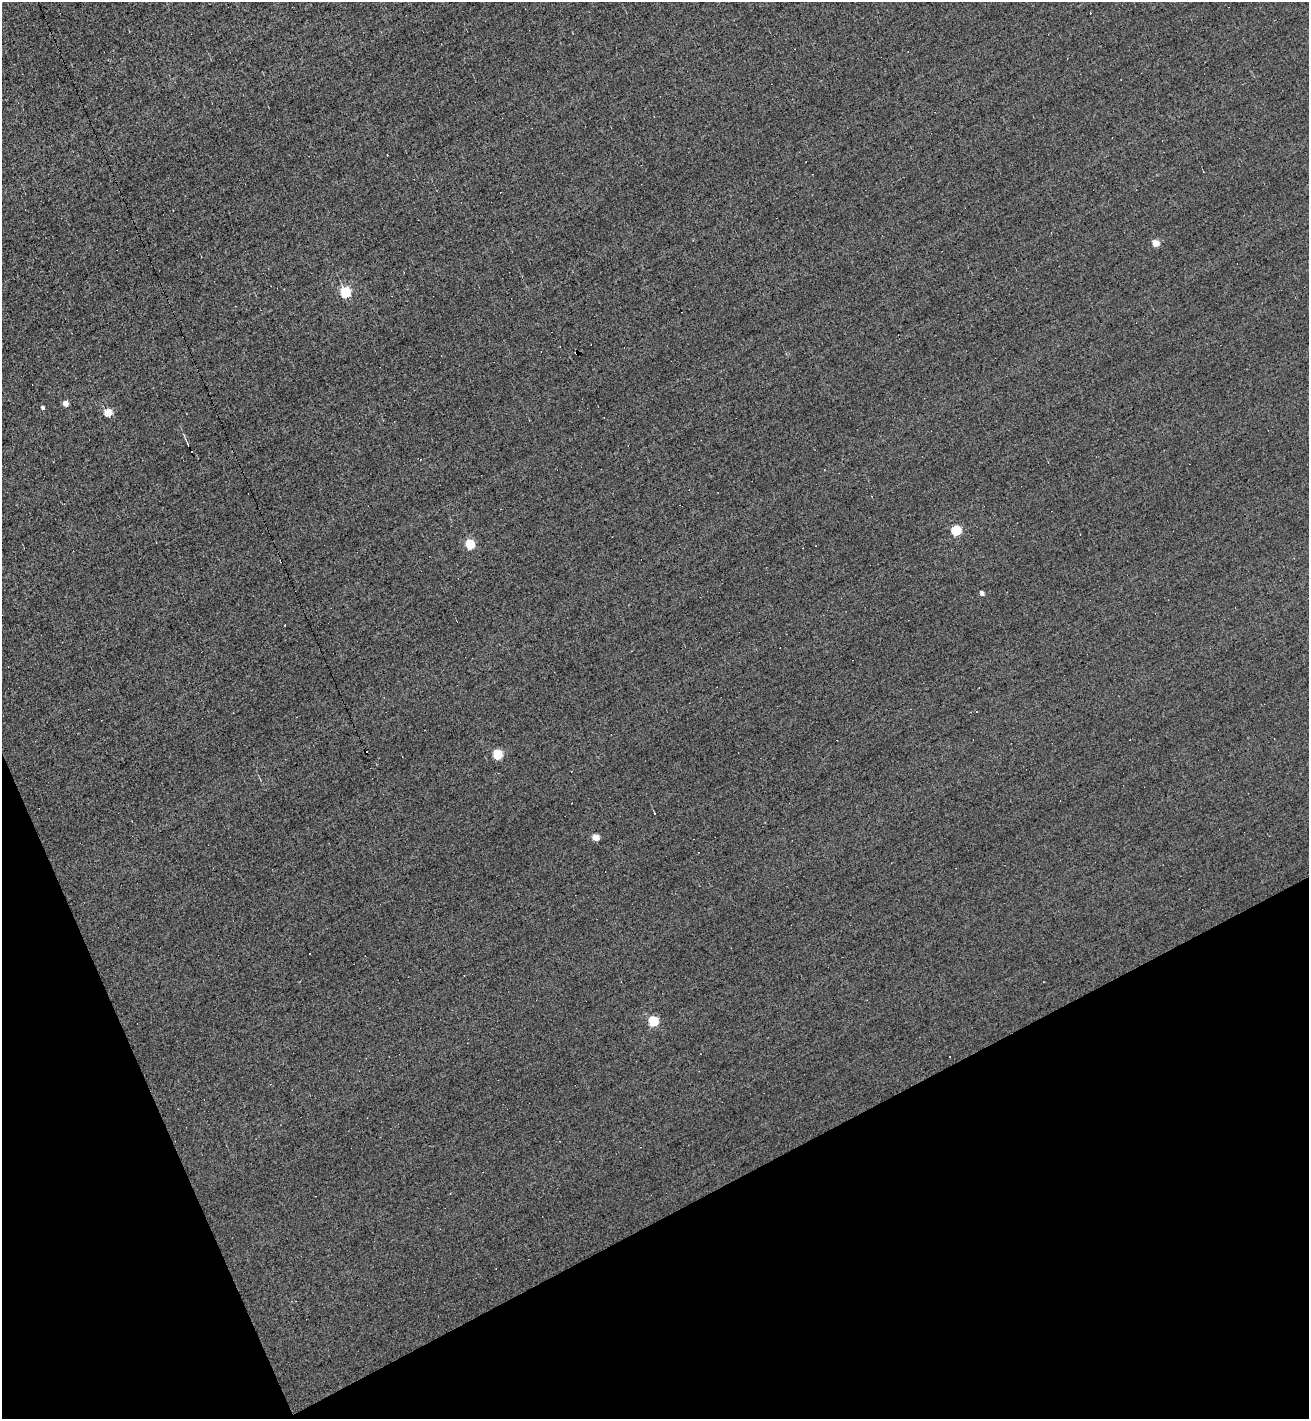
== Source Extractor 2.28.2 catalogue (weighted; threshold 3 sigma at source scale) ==
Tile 14 of 4 x 4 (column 2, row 4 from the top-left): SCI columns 1587-2893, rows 1-1417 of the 5651 x 5667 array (HDU 1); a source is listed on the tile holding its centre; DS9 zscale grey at full resolution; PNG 1311 x 1421 px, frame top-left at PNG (2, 2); no overlay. Shown black and unused: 20% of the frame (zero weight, under 3 of 5 exposures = <1% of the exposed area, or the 3 px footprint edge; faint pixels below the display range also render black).
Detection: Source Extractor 2.28.2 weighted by HDU 2 'WHT'; one run over the whole footprint, this tile lists its part. Background -0.00605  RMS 0.044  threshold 0.198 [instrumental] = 3 sigma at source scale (4.5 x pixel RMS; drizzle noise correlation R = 1.50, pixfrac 1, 0.05/0.05 arcsec/px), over >= 5 px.
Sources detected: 25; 8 cosmic-ray / hot-pixel residue — not listed; the other 17 listed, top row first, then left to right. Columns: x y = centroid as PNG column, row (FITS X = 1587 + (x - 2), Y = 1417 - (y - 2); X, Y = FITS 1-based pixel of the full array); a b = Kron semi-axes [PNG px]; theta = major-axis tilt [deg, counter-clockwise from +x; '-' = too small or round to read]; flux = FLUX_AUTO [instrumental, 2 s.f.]
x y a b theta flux
1155 243 5 4 - 94
345 293 5 5 - 460
577 353 3 2 - 4.9
65 404 4 4 - 51
43 407 4 4 - 9.8
108 413 5 5 - 130
188 444 3 2 - 3.4
420 459 4 2 - 3.2
956 530 5 5 - 310
470 544 5 5 - 260
981 593 4 4 - 23
977 711 3 3 - 10
497 754 5 5 - 250
655 813 3 3 - 42
596 837 5 4 - 81
309 954 3 3 - 9.3
653 1021 5 5 - 310
Overlapping masked pixels (flux is a lower limit): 1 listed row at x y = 577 353